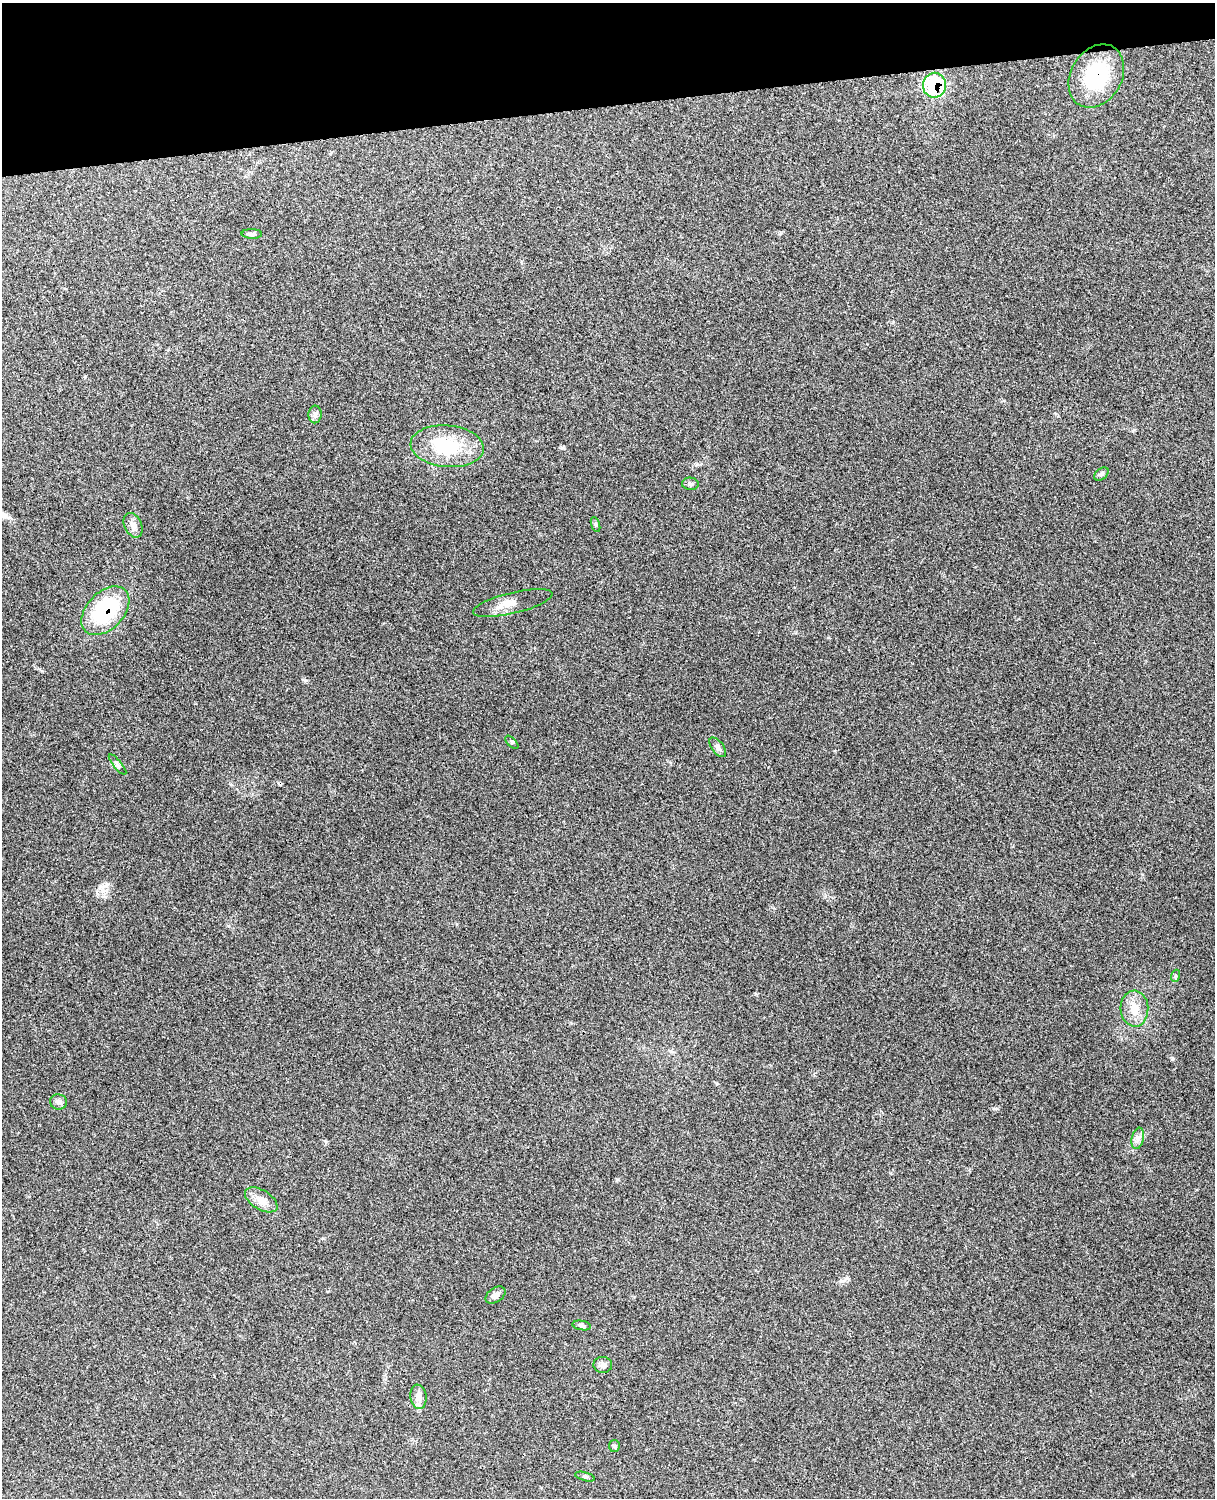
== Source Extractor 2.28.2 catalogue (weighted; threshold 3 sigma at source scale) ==
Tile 3 of 4 x 3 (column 3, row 1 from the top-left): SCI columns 2545-3757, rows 3156-4651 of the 5089 x 4925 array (HDU 1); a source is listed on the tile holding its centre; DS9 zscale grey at full resolution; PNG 1217 x 1500 px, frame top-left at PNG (2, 3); each listed source drawn as its Kron ellipse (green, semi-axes under 4 px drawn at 4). Shown black and unused: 7% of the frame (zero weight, under 3 of 4 exposures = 6% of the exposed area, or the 3 px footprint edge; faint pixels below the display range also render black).
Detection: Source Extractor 2.28.2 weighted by HDU 2 'WHT'; one run over the whole footprint, this tile lists its part. Background 0.265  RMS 0.009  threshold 0.0405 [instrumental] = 3 sigma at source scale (4.5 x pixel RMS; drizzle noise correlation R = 1.50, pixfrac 1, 0.05/0.05 arcsec/px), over >= 5 px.
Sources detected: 26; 1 cosmic-ray / hot-pixel residue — neither listed nor drawn; the other 25 listed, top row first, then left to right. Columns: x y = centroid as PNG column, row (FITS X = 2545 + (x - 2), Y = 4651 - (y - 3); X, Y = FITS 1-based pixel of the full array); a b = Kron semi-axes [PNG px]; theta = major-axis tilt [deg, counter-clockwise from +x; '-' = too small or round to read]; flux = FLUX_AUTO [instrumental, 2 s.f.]
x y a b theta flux
1096 76 34 25 59 65
934 85 12 11 - 69
252 234 10 5 -2 2.4
315 414 9 6 88 2.7
447 446 37 21 -5 45
1101 474 8 5 36 1.8
690 484 8 6 -4 2.2
133 525 13 8 -65 4.8
595 525 8 3 -71 1.2
513 603 41 10 13 12
105 611 29 18 46 66
512 742 8 3 -45 1.1
718 747 11 6 -53 2.7
118 765 13 4 -51 2
1175 976 6 4 71 1.2
1134 1009 18 14 -87 13
58 1102 8 7 - 2.8
1138 1138 11 6 77 3.8
261 1200 18 9 -32 9
496 1295 11 7 35 3.5
582 1325 9 4 -10 1.9
603 1365 9 8 - 3.9
418 1397 12 8 -82 4.9
614 1446 6 5 - 1.2
585 1477 10 3 -15 1.6
Overlapping masked pixels (flux is a lower limit): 3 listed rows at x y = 1096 76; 934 85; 105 611
Unlisted compact peaks at least as high as the median listed source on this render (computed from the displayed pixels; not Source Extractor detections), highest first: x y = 1172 1059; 305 680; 562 448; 42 671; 97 894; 617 1179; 996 1108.